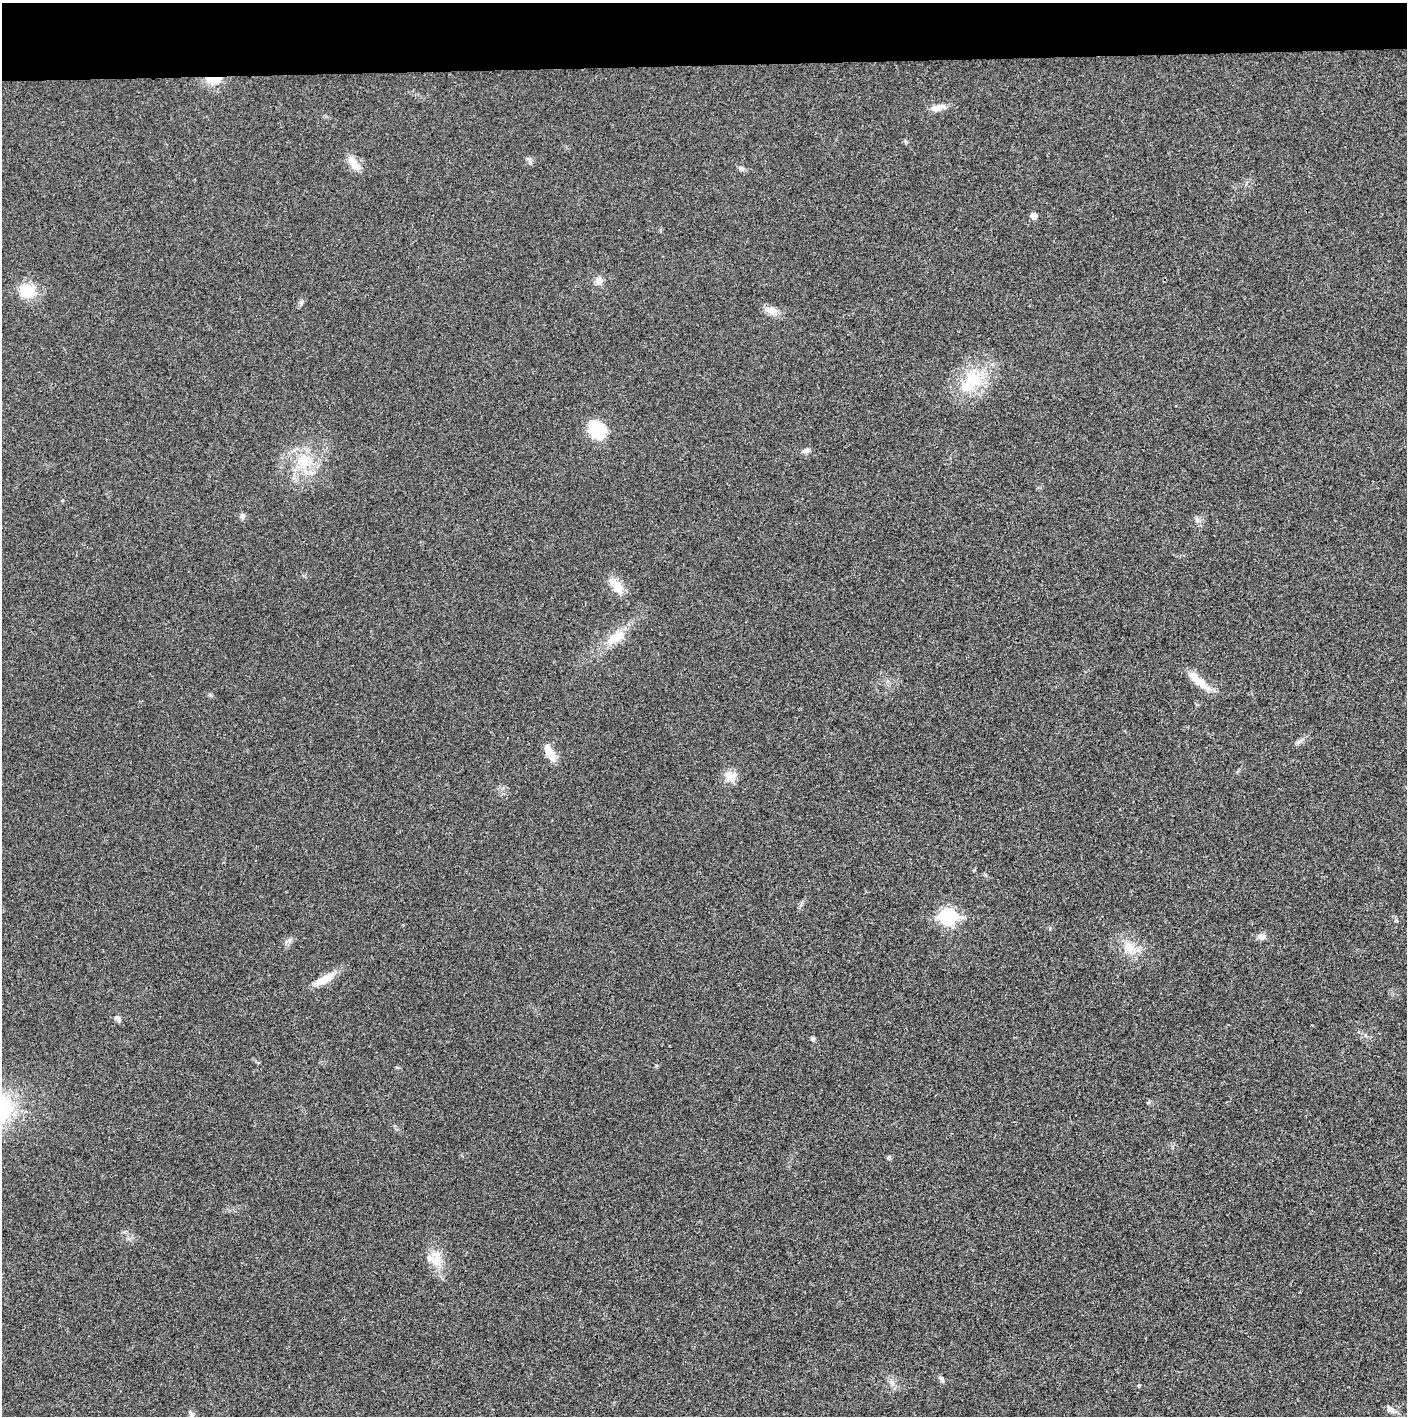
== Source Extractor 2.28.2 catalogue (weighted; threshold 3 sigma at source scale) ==
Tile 2 of 3 x 3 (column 2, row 1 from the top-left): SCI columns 1410-2814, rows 2830-4243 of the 4221 x 4243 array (HDU 1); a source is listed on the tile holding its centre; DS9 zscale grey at full resolution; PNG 1409 x 1418 px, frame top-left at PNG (2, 3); no overlay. Shown black and unused: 4% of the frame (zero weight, under 3 of 4 exposures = <1% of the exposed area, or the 3 px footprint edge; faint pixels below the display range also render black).
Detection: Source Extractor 2.28.2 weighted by HDU 2 'WHT'; one run over the whole footprint, this tile lists its part. Background 0.019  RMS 0.0051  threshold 0.023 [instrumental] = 3 sigma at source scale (4.5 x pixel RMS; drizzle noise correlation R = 1.50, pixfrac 1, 0.05/0.05 arcsec/px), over >= 5 px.
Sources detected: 35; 2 inside a brighter listed object's ellipse — not listed separately; the other 33 listed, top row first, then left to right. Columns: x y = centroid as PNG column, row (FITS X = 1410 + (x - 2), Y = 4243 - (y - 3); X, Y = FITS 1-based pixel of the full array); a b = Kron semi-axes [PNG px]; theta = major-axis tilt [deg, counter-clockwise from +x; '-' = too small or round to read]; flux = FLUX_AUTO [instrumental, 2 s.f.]
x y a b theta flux
214 80 20 8 -2 8.2
938 108 19 7 16 4.2
353 163 21 9 -51 5.7
741 169 8 6 -33 1.4
1034 216 7 6 - 2.1
599 280 10 9 - 3
27 291 22 17 -10 12
301 302 5 5 - 0.96
774 311 15 7 40 2.9
973 380 27 25 37 23
597 430 14 12 -54 30
806 450 10 6 14 1.7
304 461 22 16 -52 14
242 516 7 7 - 1.4
1197 520 6 5 - 1.1
617 586 22 11 -49 7.4
615 637 26 12 35 11
1201 683 28 12 -33 8.3
550 753 21 8 -63 7.3
729 777 15 12 -62 4.9
948 917 8 7 - 98
1262 937 8 7 - 2.9
289 941 7 4 72 1.2
1129 947 18 13 -50 8.1
324 979 29 9 28 8.1
118 1018 9 6 -48 1.8
813 1039 6 5 - 1
889 1157 5 4 - 1.1
436 1259 20 14 74 8
942 1380 9 5 -66 1.2
1139 1385 4 4 - 0.57
1390 1409 11 7 -28 2.4
191 1414 9 5 -78 1.3
Overlapping masked pixels (flux is a lower limit): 1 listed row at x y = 214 80
Unlisted compact peaks at least as high as the median listed source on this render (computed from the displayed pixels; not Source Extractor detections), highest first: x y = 530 162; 210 695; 1299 741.